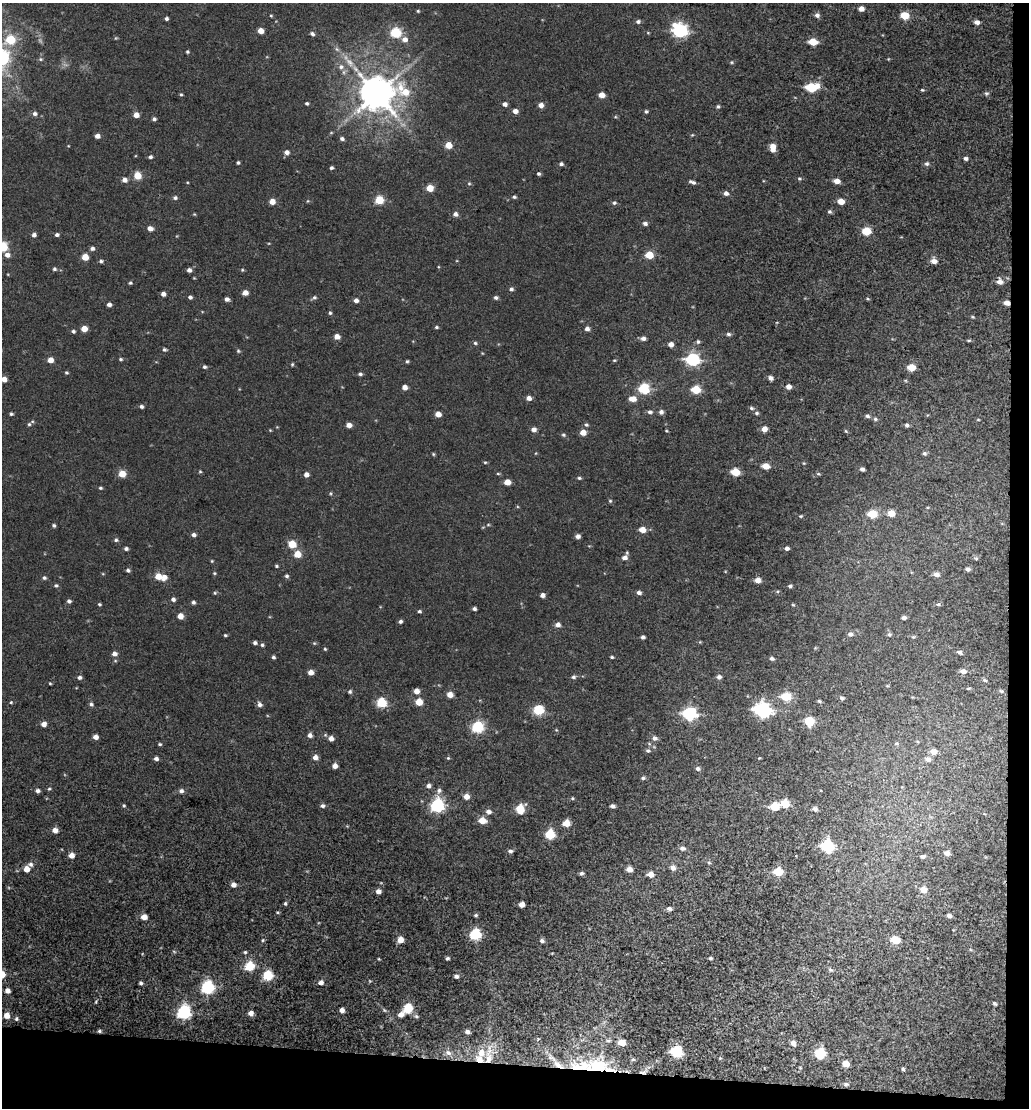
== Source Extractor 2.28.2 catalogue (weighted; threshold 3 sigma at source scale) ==
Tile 4 of 2 x 2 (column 2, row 2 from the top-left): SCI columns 2739-3765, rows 885-1990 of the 4785 x 4449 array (HDU 1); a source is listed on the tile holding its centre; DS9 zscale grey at full resolution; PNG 1031 x 1110 px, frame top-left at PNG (2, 3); no overlay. Shown black and unused: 6% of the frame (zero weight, under 3 of 5 exposures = <1% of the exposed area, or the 3 px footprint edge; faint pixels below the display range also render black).
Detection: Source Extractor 2.28.2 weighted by HDU 2 'WHT'; one run over the whole footprint, this tile lists its part. Background 0.00344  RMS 0.0033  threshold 0.0147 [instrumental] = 3 sigma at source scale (4.5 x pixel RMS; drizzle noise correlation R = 1.50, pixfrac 1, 0.0396/0.0396 arcsec/px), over >= 5 px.
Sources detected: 372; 4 too faint to see at this stretch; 1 inside a brighter object's white glare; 1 cosmic-ray / hot-pixel residue — not listed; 7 inside a brighter listed object's ellipse — not listed separately; the other 359 listed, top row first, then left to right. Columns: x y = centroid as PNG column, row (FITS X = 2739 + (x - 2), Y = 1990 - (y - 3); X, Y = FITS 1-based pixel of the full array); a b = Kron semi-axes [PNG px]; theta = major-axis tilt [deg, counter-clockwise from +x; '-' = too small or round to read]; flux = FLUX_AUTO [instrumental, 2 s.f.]
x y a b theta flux
861 9 5 5 - 2.2
418 11 4 4 - 0.4
817 15 6 6 - 1.2
905 15 6 5 - 8.3
271 16 4 3 - 0.35
166 19 4 4 - 0.72
638 22 6 5 - 0.84
977 22 6 5 - 1.7
680 30 7 6 - 70
261 31 5 4 - 3.4
396 33 6 5 - 27
648 33 5 3 - 0.3
312 34 6 5 - 0.92
10 39 5 5 - 18
405 39 7 7 - 2.1
813 42 6 5 - 7.8
337 49 8 6 -23 0.88
187 52 4 4 - 0.48
2 58 8 7 - 62
40 59 6 5 - 0.53
888 59 5 3 - 0.26
349 62 19 8 -54 3.9
732 62 5 4 - 0.44
341 67 8 8 - 1.9
812 87 8 5 10 17
922 90 5 4 - 0.41
376 93 12 10 3 990
986 93 6 5 - 0.68
181 94 5 4 - 0.44
601 95 5 4 - 3.6
307 103 4 4 - 0.59
505 104 5 4 - 1.4
541 105 5 5 - 2.2
718 106 5 4 - 0.5
515 111 5 4 - 1.9
646 111 5 4 - 0.58
35 114 6 6 - 1
136 115 4 4 - 3.3
615 117 5 3 - 0.36
154 119 4 4 - 0.79
692 135 5 3 - 0.31
97 136 5 4 - 1.9
342 139 5 4 - 0.92
448 145 5 5 - 6.2
773 147 8 5 -89 3.9
287 152 5 5 - 1.6
150 157 5 4 - 0.72
966 158 6 5 - 0.86
238 163 4 4 - 0.56
561 164 5 4 - 0.83
927 164 6 6 - 0.85
331 168 4 4 - 0.62
539 174 4 4 - 0.62
138 176 5 5 - 8.3
799 179 6 5 - 0.48
124 180 5 5 - 2
837 181 5 5 - 2.9
692 182 9 4 -23 0.97
469 184 5 5 - 0.47
430 188 5 5 - 7
726 193 6 5 - 1.3
514 197 6 4 -5 0.53
175 198 5 5 - 0.78
379 200 5 5 - 14
272 201 4 4 - 3.9
308 201 5 4 - 0.34
841 201 5 5 - 4
614 203 6 5 - 0.6
830 212 5 5 - 0.66
194 214 4 3 - 0.32
455 214 6 5 - 1.2
645 223 5 4 - 1
150 228 5 5 - 2.1
867 231 6 5 - 11
34 235 5 4 - 1
57 235 4 4 - 0.88
2 247 5 5 - 23
92 248 5 5 - 0.98
7 255 6 6 - 1.8
649 255 5 5 - 9.4
85 257 5 5 - 6.7
101 261 4 4 - 0.66
934 261 6 6 - 2.2
54 269 5 5 - 0.64
189 270 5 4 - 1.3
242 270 5 4 - 0.41
1000 282 8 7 - 2.1
130 283 4 4 - 0.5
511 289 5 5 - 0.79
245 293 5 4 - 2.6
163 294 4 4 - 1.5
190 297 4 4 - 0.83
314 298 7 5 36 0.75
496 298 5 4 - 0.82
227 299 4 4 - 1.3
868 299 6 3 -30 0.4
356 300 5 5 - 1.5
1007 303 6 5 - 2
109 304 4 4 - 1.3
330 313 5 4 - 0.56
972 317 5 3 - 0.36
436 327 5 4 - 0.5
84 329 5 4 - 4.6
587 329 5 5 - 1.3
73 331 5 4 - 0.69
728 334 6 4 -2 0.72
337 336 5 4 - 3
643 338 6 5 - 1.3
969 340 7 3 0 0.46
698 342 6 5 - 0.7
475 343 5 4 - 0.56
671 344 5 4 - 2.2
164 350 5 5 - 0.65
238 351 5 5 - 0.48
120 359 5 4 - 0.52
692 359 7 6 - 53
50 360 4 4 - 3.4
614 360 5 3 - 0.38
407 361 4 3 - 0.5
292 364 4 3 - 0.42
204 367 5 5 - 0.61
911 367 6 5 - 6.4
66 373 4 4 - 0.48
360 374 5 4 - 0.71
770 378 6 5 - 1.2
4 379 5 5 - 2.7
405 387 4 4 - 2.5
788 387 5 5 - 2.2
644 388 6 5 - 27
696 389 6 5 - 12
529 398 5 4 - 1.8
633 399 7 5 2 3.4
141 406 5 4 - 0.83
751 408 6 4 -16 0.65
650 412 7 6 - 0.89
661 412 5 5 - 1.2
757 413 6 5 - 0.64
11 414 4 4 - 0.54
438 414 5 4 - 3.5
867 416 6 5 - 0.8
875 419 7 5 -34 0.71
978 420 4 3 - 0.27
29 424 7 5 46 0.62
349 425 5 4 - 2.3
586 425 6 5 - 0.65
907 425 5 5 - 0.74
534 429 5 5 - 1.7
764 429 5 5 - 2.6
270 430 4 3 - 0.28
666 431 4 2 - 0.31
846 431 5 4 - 0.42
583 432 5 5 - 3.7
563 435 6 5 - 0.55
924 453 6 5 - 0.65
433 454 5 4 - 0.39
485 462 4 4 - 0.37
804 463 5 4 - 0.34
766 466 6 5 - 4.8
862 469 4 4 - 0.99
200 471 4 4 - 0.36
735 472 6 5 - 9.8
122 474 5 5 - 7.7
306 474 5 5 - 1.9
498 474 5 3 - 0.37
818 474 6 4 -27 0.41
579 478 5 4 - 0.53
507 482 5 4 - 4.2
100 488 5 4 - 0.52
610 501 5 4 - 0.47
891 513 6 5 - 4.4
872 514 6 5 - 13
801 516 5 4 - 0.39
54 525 5 4 - 0.63
488 525 6 4 1 0.41
642 530 5 4 - 4.1
194 535 5 4 - 1.1
578 536 5 4 - 1.5
116 540 6 5 - 0.72
292 544 5 5 - 11
787 548 5 4 - 0.92
126 549 4 4 - 0.86
297 554 5 5 - 6.8
625 557 8 6 26 1.7
976 558 7 5 -21 0.59
212 561 4 4 - 0.34
276 566 5 3 - 0.44
968 569 5 4 - 1.2
128 570 5 5 - 0.77
214 573 5 4 - 0.37
103 574 5 3 - 0.29
937 574 7 5 -19 1.9
158 576 5 5 - 5.9
287 576 5 5 - 0.71
164 577 7 6 - 2.1
44 578 5 5 - 0.71
757 580 5 5 - 2.9
56 585 6 5 - 0.64
790 586 5 4 - 0.66
639 592 5 4 - 1.2
215 593 5 4 - 0.42
542 595 4 4 - 1.6
173 599 5 5 - 1.1
69 601 5 4 - 0.87
193 602 5 4 - 0.77
99 604 4 4 - 0.5
938 604 5 5 - 0.6
793 605 4 4 - 0.36
474 609 4 3 - 0.85
419 611 4 4 - 0.64
180 616 5 5 - 2.9
904 618 5 3 - 0.94
400 621 5 4 - 0.82
558 625 6 5 - 1.6
850 634 7 5 -7 1.2
889 634 6 6 - 0.65
225 635 4 3 - 0.47
643 637 4 4 - 0.87
913 637 6 5 - 0.5
700 642 4 4 - 0.33
255 643 4 4 - 0.82
314 643 5 4 - 0.39
262 645 5 4 - 0.63
325 649 4 4 - 0.38
959 652 6 4 -30 0.99
114 654 6 5 - 1.7
273 657 4 3 - 0.59
612 657 4 3 - 0.5
772 658 5 4 - 0.85
963 671 7 5 -10 2
311 672 5 4 - 2.7
80 677 5 4 - 0.93
573 677 6 5 - 0.8
719 677 6 5 - 1.2
985 680 6 4 -27 0.56
50 683 4 3 - 0.34
887 686 5 3 - 0.3
968 688 6 3 8 0.37
416 691 5 5 - 2.9
1001 691 6 4 -11 0.56
350 692 5 5 - 0.67
450 695 5 5 - 3.3
786 697 6 5 - 13
842 698 6 5 - 0.77
819 701 4 3 - 0.5
11 702 4 4 - 0.38
419 702 5 5 - 6.9
381 703 5 5 - 21
91 704 5 5 - 0.77
260 704 7 5 -63 1.3
762 709 8 7 - 82
538 710 6 5 - 23
689 713 7 6 - 57
809 722 6 6 - 16
44 724 5 5 - 1.9
478 727 6 6 - 37
310 735 5 4 - 1.5
95 737 5 5 - 1.7
331 738 5 5 - 2
655 738 7 6 - 1.3
896 743 7 6 - 0.66
160 744 5 4 - 0.48
648 751 6 5 - 0.63
934 752 7 6 - 2.7
315 757 5 5 - 2.1
448 758 4 4 - 0.41
759 758 5 3 - 0.27
156 759 4 4 - 1.2
928 759 8 6 -13 1.8
335 766 5 4 - 2.1
698 769 6 5 - 0.99
643 778 5 4 - 0.69
429 785 5 5 - 1.2
49 789 5 4 - 0.43
38 791 5 5 - 1
181 791 6 5 - 1.2
439 791 8 7 - 1.2
466 796 5 5 - 3
572 798 5 4 - 0.47
785 804 6 6 - 9.7
124 806 5 4 - 0.43
323 806 6 4 17 0.92
437 806 7 6 - 60
612 806 5 4 - 1.1
775 807 6 6 - 9.3
520 809 6 6 - 12
815 809 6 5 - 1.2
488 812 7 6 - 1.5
482 820 6 5 - 5.6
566 823 5 5 - 5.8
55 830 5 5 - 2.3
550 834 6 5 - 19
827 846 7 7 - 35
682 848 7 6 - 1.3
510 851 5 4 - 0.88
947 853 7 6 - 1.6
71 855 5 5 - 3
923 856 6 4 4 0.94
709 863 6 5 - 0.54
31 864 7 6 - 1.1
673 867 6 6 - 1.7
26 869 5 5 - 3.7
629 869 5 5 - 2.6
778 872 6 6 - 9.9
581 873 6 5 - 0.85
651 874 6 5 - 2.5
233 885 5 5 - 1.7
923 889 8 6 -22 3.3
378 891 5 5 - 1.8
285 903 5 4 - 0.55
522 904 5 4 - 2.9
669 909 6 5 - 1.1
476 915 5 4 - 0.59
949 916 5 5 - 1.3
144 917 5 5 - 3
475 934 6 6 - 31
263 940 5 4 - 0.4
400 940 6 5 - 4
895 940 6 5 - 9
542 941 5 4 - 0.94
245 952 5 5 - 0.54
447 958 4 4 - 0.66
710 958 4 4 - 0.53
379 959 4 3 - 0.3
249 966 6 5 - 18
830 970 7 5 -39 0.82
268 976 6 5 - 19
456 976 5 5 - 1.1
321 982 6 6 - 1.6
141 983 4 3 - 0.7
207 987 7 6 - 45
7 991 5 4 - 2
96 1002 6 4 64 0.39
995 1004 5 4 - 0.55
408 1008 6 5 - 19
342 1010 5 4 - 1.8
384 1010 8 4 -36 0.62
184 1012 7 6 - 56
251 1013 5 5 - 1.9
401 1014 8 6 34 2
7 1015 6 5 - 3.4
416 1016 8 5 -11 0.75
16 1019 5 5 - 0.64
99 1031 4 4 - 0.63
467 1032 6 5 - 1.2
538 1039 6 5 - 0.56
608 1040 10 7 1 1.5
622 1042 6 6 - 5
793 1043 7 6 - 1.8
676 1052 7 6 - 27
448 1053 12 8 -31 2.4
820 1053 7 6 - 17
489 1055 37 17 71 12
720 1058 5 4 - 0.4
633 1059 7 6 - 0.75
846 1064 7 6 - 3.2
580 1067 44 27 6 29
903 1069 5 4 - 0.56
644 1071 16 7 28 2.2
846 1084 7 5 -6 0.79
Overlapping masked pixels (flux is a lower limit): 4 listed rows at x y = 1007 303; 489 1055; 580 1067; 644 1071
Isophote crosses this tile's border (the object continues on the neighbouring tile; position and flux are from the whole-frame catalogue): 3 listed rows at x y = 2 58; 2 247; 4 379